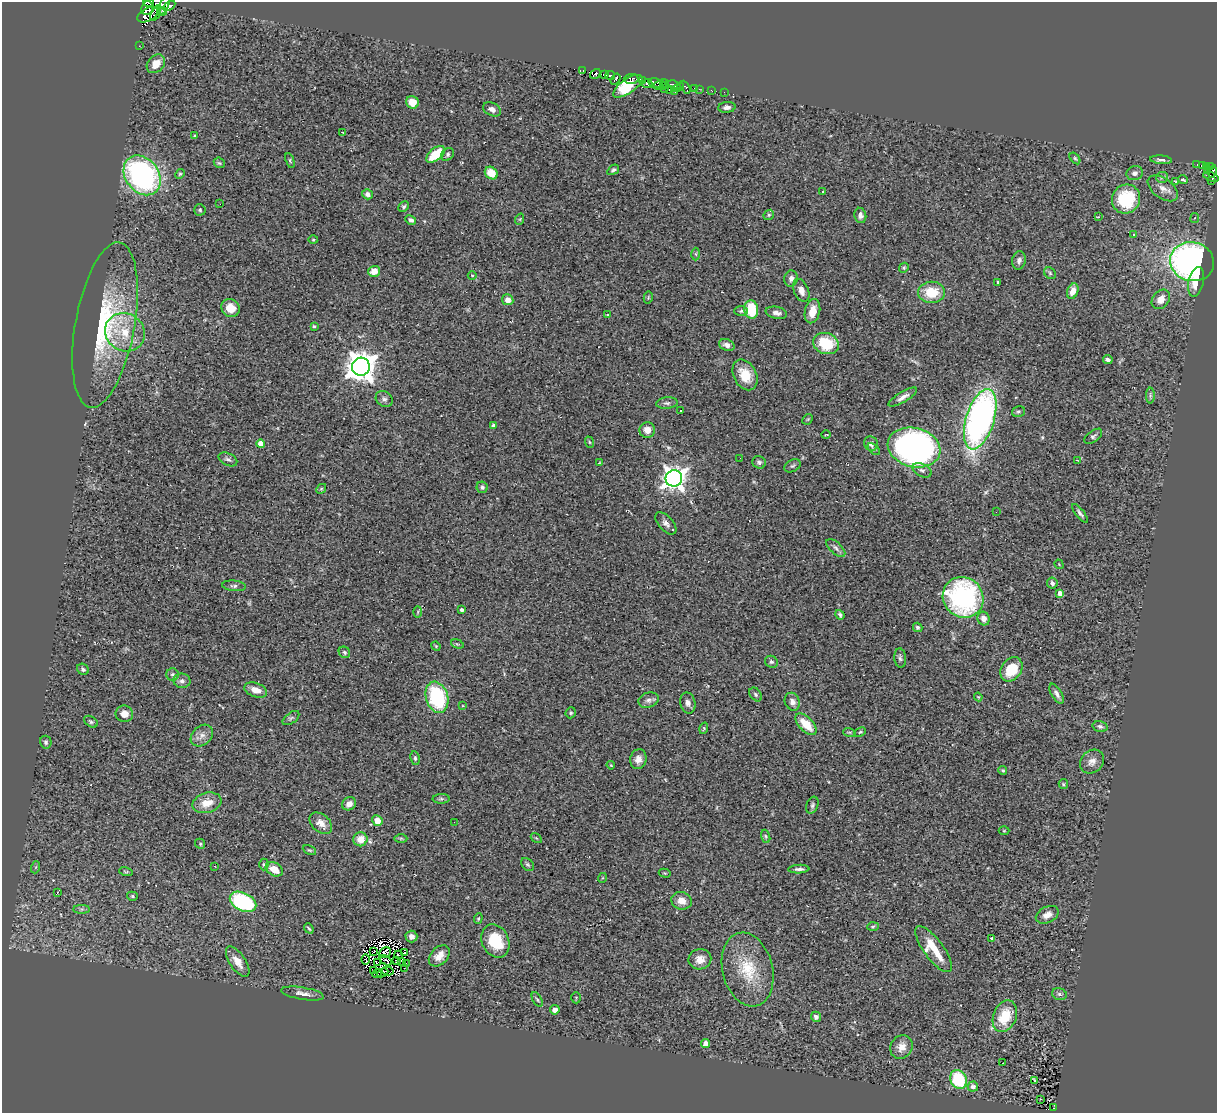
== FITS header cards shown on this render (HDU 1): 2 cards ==
NAXIS1  =                 1215
NAXIS2  =                 1111

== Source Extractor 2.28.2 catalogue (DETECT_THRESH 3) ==
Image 1215 x 1111 px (HDU 1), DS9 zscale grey, 1 PNG px = 1 image px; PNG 1219 x 1115 px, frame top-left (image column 1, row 1111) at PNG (2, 2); each listed source drawn as its Kron ellipse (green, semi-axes under 4 px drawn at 4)
Background 0.643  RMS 0.066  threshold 0.198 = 3 sigma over >= 5 px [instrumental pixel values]
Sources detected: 263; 13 with non-positive FLUX_AUTO (blend fragments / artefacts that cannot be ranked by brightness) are neither listed nor drawn; the other 250 listed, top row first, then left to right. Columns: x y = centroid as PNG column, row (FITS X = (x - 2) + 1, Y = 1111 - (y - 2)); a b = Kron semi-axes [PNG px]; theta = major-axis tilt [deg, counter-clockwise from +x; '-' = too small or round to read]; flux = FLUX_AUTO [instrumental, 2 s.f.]
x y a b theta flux
149 2 5 2 - 160
163 6 10 4 62 270
169 6 6 4 32 170
147 8 7 5 70 33
163 12 4 2 - 83
156 13 8 3 64 120
148 15 11 6 28 250
139 46 2 2 - 3.2
156 64 10 8 47 53
583 71 3 2 - 6.6
595 74 5 3 - 94
605 75 4 3 - 52
610 75 4 3 - 75
615 79 6 4 55 42
631 79 7 5 1 140
643 81 3 2 - 1.6
656 83 7 4 -11 24
664 83 4 2 - 8.7
647 84 5 3 - 53
674 85 7 3 -18 36
628 86 17 7 34 99
660 86 7 2 1 67
680 87 3 2 - 15
685 87 7 3 -62 120
665 88 3 2 - 8.7
677 88 3 2 - 4.8
669 89 4 2 - 11
695 89 3 2 - 7.9
699 89 3 2 - 6.8
711 91 4 2 - 9
675 92 3 2 - 6.6
724 92 2 2 - 2.2
412 102 6 6 - 53
727 107 9 5 4 18
492 109 9 6 -27 19
343 132 3 2 - 3.9
195 136 3 3 - 9.3
436 154 11 6 39 120
448 154 7 5 48 9.9
1075 158 7 4 -53 7.6
290 160 8 4 -70 6.3
1161 160 11 4 -4 13
219 163 6 4 -42 6.3
1197 165 4 2 - 4.5
1202 166 3 3 - 32
1210 166 4 2 - 6.1
1206 167 4 3 - 43
613 170 6 4 35 9.7
1208 170 4 3 - 20
1213 172 6 4 78 65
491 173 7 5 -42 78
1135 173 8 7 - 17
180 174 5 4 - 5.7
142 175 21 16 -53 980
1162 177 6 5 - 9
1211 177 8 4 -22 17
1183 179 5 4 - 11
1211 180 3 2 - 3
1175 182 4 3 - 9.9
1163 188 17 10 -37 41
823 192 3 3 - 11
367 194 5 4 - 14
1126 199 15 14 - 240
220 204 2 2 - 9.6
404 206 5 5 - 8.5
200 210 6 5 - 7.3
769 215 5 4 - 6.5
860 215 8 6 -79 18
1098 217 3 3 - 4.4
1195 218 5 4 - 5.9
520 219 6 3 72 4.3
411 220 5 4 - 13
1133 234 3 3 - 6.2
313 240 5 3 - 4.5
696 254 6 4 -88 5.2
1019 260 9 7 78 16
1192 262 22 19 -15 1600
904 268 5 4 - 5.8
374 271 6 5 - 38
1050 273 6 5 - 7.8
472 275 4 3 - 3.9
791 278 8 6 75 19
998 282 3 3 - 4.7
1196 282 15 7 77 75
801 290 12 7 -67 30
1073 291 8 5 70 37
931 292 13 10 2 120
648 298 6 4 79 5.6
1161 299 10 8 53 44
508 300 6 5 - 31
230 308 9 8 - 55
751 309 9 7 -83 140
741 311 7 5 2 7.7
812 311 12 7 76 58
776 313 11 6 -12 21
607 314 3 2 - 9.6
105 325 84 29 80 540
314 326 4 4 - 7.6
125 332 20 18 -33 140
826 344 13 10 -18 160
727 345 8 5 -21 19
1108 360 5 4 - 11
361 367 9 9 - 7000
745 375 16 11 -63 93
1150 395 8 4 -90 9.3
903 397 16 5 31 25
384 399 9 7 -36 15
667 403 11 5 5 12
681 410 3 2 - 3.1
1018 412 7 5 16 8.1
808 419 6 4 44 5.1
980 419 31 14 73 1600
494 425 4 4 - 12
647 430 8 8 - 31
826 435 5 3 - 3.1
1093 436 10 5 36 11
589 442 6 3 -70 5.1
261 444 4 4 - 54
871 444 7 7 - 19
914 447 27 19 -14 1500
874 449 7 4 -43 7.2
740 458 2 2 - 2.7
228 459 10 6 -26 15
1077 461 4 2 - 3.1
759 462 7 6 - 12
599 463 3 2 - 2.8
792 466 8 5 30 9.6
922 470 10 6 -28 15
674 478 8 8 - 3200
482 487 6 5 - 10
321 489 5 4 - 6.1
996 512 2 2 - 3.2
1080 513 11 4 -51 12
666 523 13 7 -48 23
836 548 11 5 -43 16
1059 564 5 3 - 3.7
1052 583 5 5 - 13
234 586 12 5 -6 12
1060 593 4 4 - 25
963 597 21 19 -46 760
462 610 3 3 - 12
418 612 6 3 88 4.6
840 615 5 4 - 9.8
984 619 7 6 - 27
918 627 5 4 - 8.6
457 644 7 3 -17 4.4
436 646 5 4 - 4.5
344 652 6 5 - 7.9
900 658 10 6 -85 12
771 662 7 5 -31 9.9
83 669 6 5 - 11
1011 669 13 10 55 130
172 674 6 6 - 9.3
182 681 8 7 - 16
256 690 12 7 -18 39
756 694 7 5 -52 9.8
1057 694 11 5 -60 18
437 697 16 11 -72 410
978 697 4 4 - 5.1
649 700 10 7 16 19
792 702 9 7 -68 20
688 703 10 7 -78 21
463 706 4 3 - 3.9
571 713 5 5 - 7
124 714 9 8 - 33
291 718 10 5 36 10
91 722 7 5 -34 9
806 724 13 7 -46 97
1100 726 7 5 -15 11
704 728 6 4 73 5.2
849 732 6 4 -18 6.6
860 732 6 4 26 5.4
202 736 12 9 42 27
46 742 6 5 - 9.1
415 758 7 4 -81 8.5
638 759 10 8 74 29
1092 761 13 10 43 31
611 765 4 3 - 4.4
1003 770 4 3 - 5.9
1063 784 5 4 - 5.7
441 799 8 5 0 9.1
207 803 15 10 16 63
349 804 7 6 - 26
812 805 9 6 69 11
377 821 5 5 - 48
454 822 3 2 - 5.4
321 823 13 8 -41 39
1004 831 5 3 - 3.9
766 836 7 4 -71 6.4
401 838 6 4 0 6.5
536 838 6 4 -33 4.8
360 839 7 7 - 62
200 844 5 4 - 6.9
309 850 7 3 -25 5.9
264 864 6 4 89 6.9
528 865 7 5 -44 8.4
214 866 3 2 - 6.1
36 867 6 4 71 6.1
274 869 9 6 -29 57
799 869 10 4 3 13
126 872 7 4 -17 5.9
665 873 6 3 -15 4.5
602 878 5 3 - 3.7
57 893 3 2 - 37
132 896 5 4 - 6.7
682 901 10 8 -18 45
243 902 14 9 -27 420
82 909 8 4 0 9.2
1047 915 12 8 26 37
478 918 5 4 - 5.6
873 926 6 4 3 5.9
309 928 5 3 - 7
411 936 6 6 - 23
992 938 3 3 - 11
495 941 17 13 -64 160
934 949 28 9 -53 110
374 952 4 2 - 1.7
385 953 6 5 - 6.3
404 953 4 2 - 5.7
399 955 4 2 - 8.6
439 956 12 8 45 40
700 959 11 10 - 39
366 960 5 2 - 4.6
385 960 7 2 -33 6.1
397 961 3 2 - 2.6
402 961 3 2 - 4.4
238 962 17 8 -56 45
377 963 3 2 - 12
407 963 4 2 - 2.4
404 968 2 2 - 3.3
748 970 37 25 -76 200
374 971 3 2 - 5.5
388 971 6 2 -14 7.3
383 973 6 3 25 7.6
377 974 5 2 - 5.7
303 994 21 6 -10 30
1059 994 7 5 -17 11
576 998 6 4 -89 5.1
537 999 8 4 -62 8.3
555 1010 5 4 - 26
1005 1016 16 11 68 140
816 1017 5 5 - 17
705 1043 4 4 - 30
901 1047 12 11 - 42
1003 1063 3 2 - 3.1
958 1079 9 8 - 260
1034 1080 3 3 - 37
973 1086 5 5 - 21
1040 1099 2 2 - 4.3
1054 1108 3 3 - 1.1
At the frame edge (FLAGS 8, measured only in part): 2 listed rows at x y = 149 2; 1213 172
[13 non-positive-flux detections neither listed nor drawn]